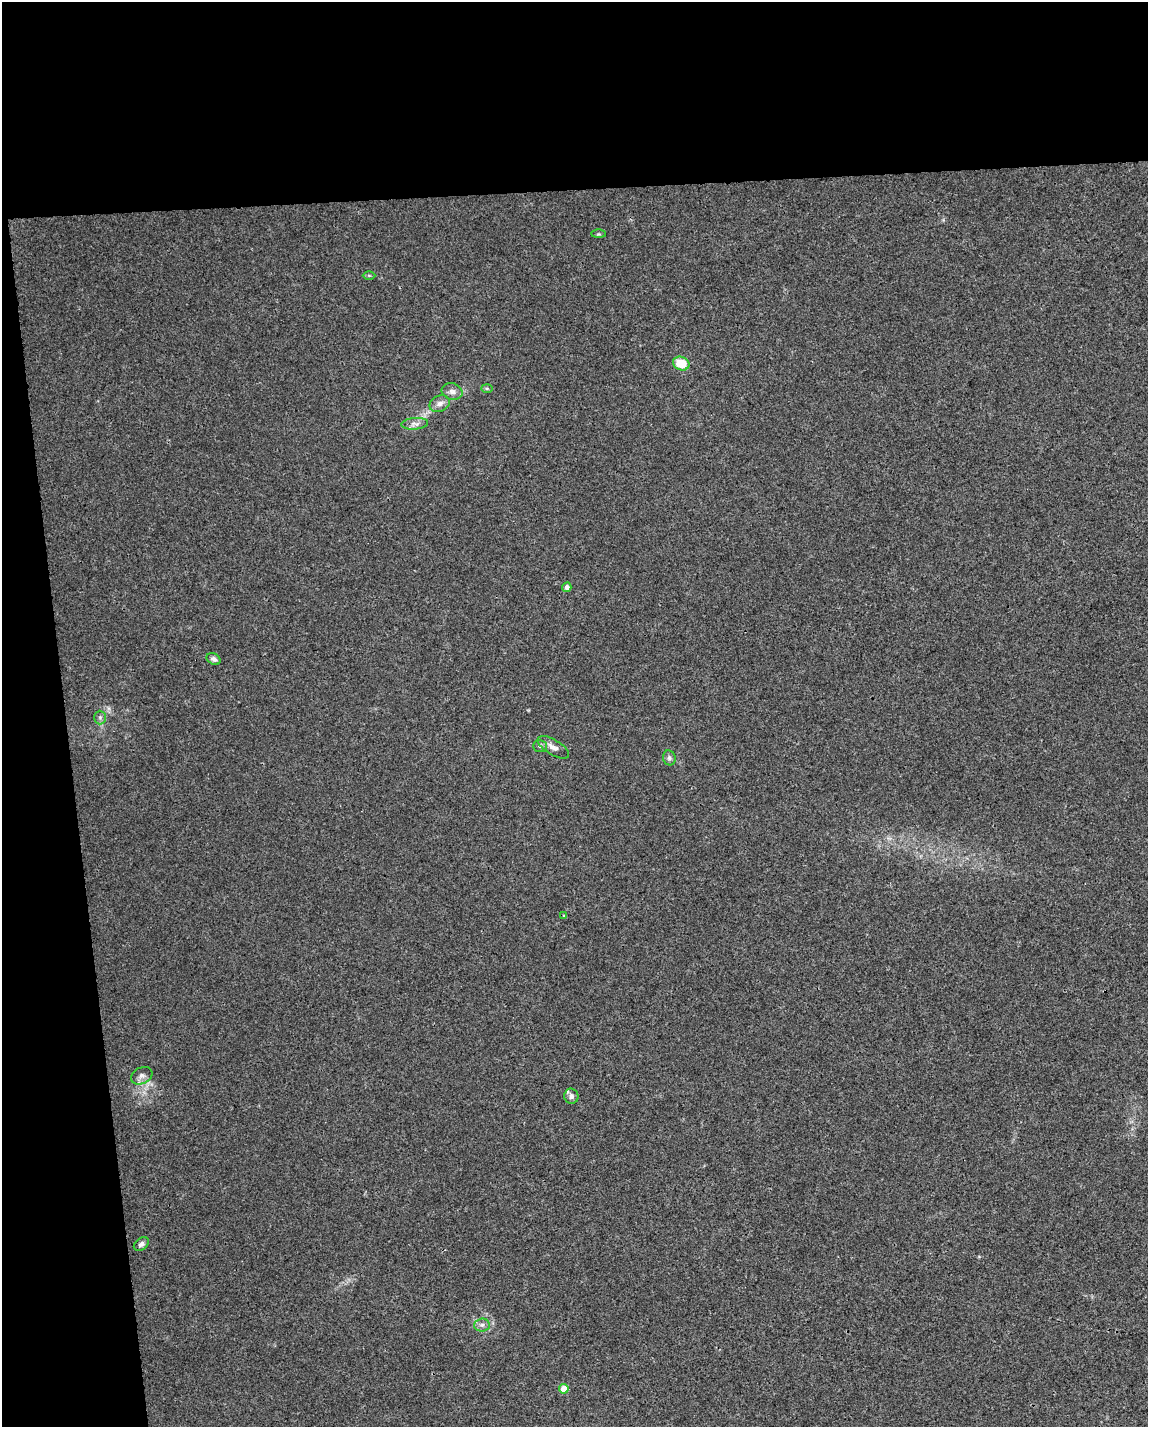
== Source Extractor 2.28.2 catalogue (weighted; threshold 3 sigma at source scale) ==
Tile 1 of 4 x 3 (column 1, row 1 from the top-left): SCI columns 1-1146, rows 2904-4328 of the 4584 x 4338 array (HDU 1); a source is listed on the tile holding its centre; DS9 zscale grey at full resolution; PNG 1150 x 1429 px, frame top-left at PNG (2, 2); each listed source drawn as its Kron ellipse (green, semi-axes under 4 px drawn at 4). Shown black and unused: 19% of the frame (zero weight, under 3 of 4 exposures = <1% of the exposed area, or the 3 px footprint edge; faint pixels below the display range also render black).
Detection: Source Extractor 2.28.2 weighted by HDU 2 'WHT'; one run over the whole footprint, this tile lists its part. Background 0.00662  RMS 0.0031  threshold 0.0141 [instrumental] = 3 sigma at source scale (4.5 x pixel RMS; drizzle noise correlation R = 1.50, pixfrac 1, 0.0396/0.0396 arcsec/px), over >= 5 px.
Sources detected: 19; all 19 listed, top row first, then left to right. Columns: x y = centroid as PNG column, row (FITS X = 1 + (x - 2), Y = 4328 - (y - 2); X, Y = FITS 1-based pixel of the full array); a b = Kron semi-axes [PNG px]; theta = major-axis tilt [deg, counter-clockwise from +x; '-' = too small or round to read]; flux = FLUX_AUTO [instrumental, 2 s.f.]
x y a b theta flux
598 234 7 3 0 0.4
369 275 6 4 -1 0.38
681 364 8 6 -20 5.8
487 388 6 4 -1 0.4
452 391 10 8 -16 1.6
440 404 11 8 25 1.8
415 424 13 5 5 1.4
567 587 5 4 - 1.5
214 659 7 5 -29 1
100 717 7 5 -90 0.8
540 746 7 6 - 0.72
553 747 18 7 -31 2
669 758 7 6 - 0.81
564 916 3 3 - 0.35
142 1076 11 8 28 1.4
571 1096 7 7 - 1.2
141 1244 8 6 34 1.1
482 1325 8 6 3 1
564 1389 5 5 - 4.7